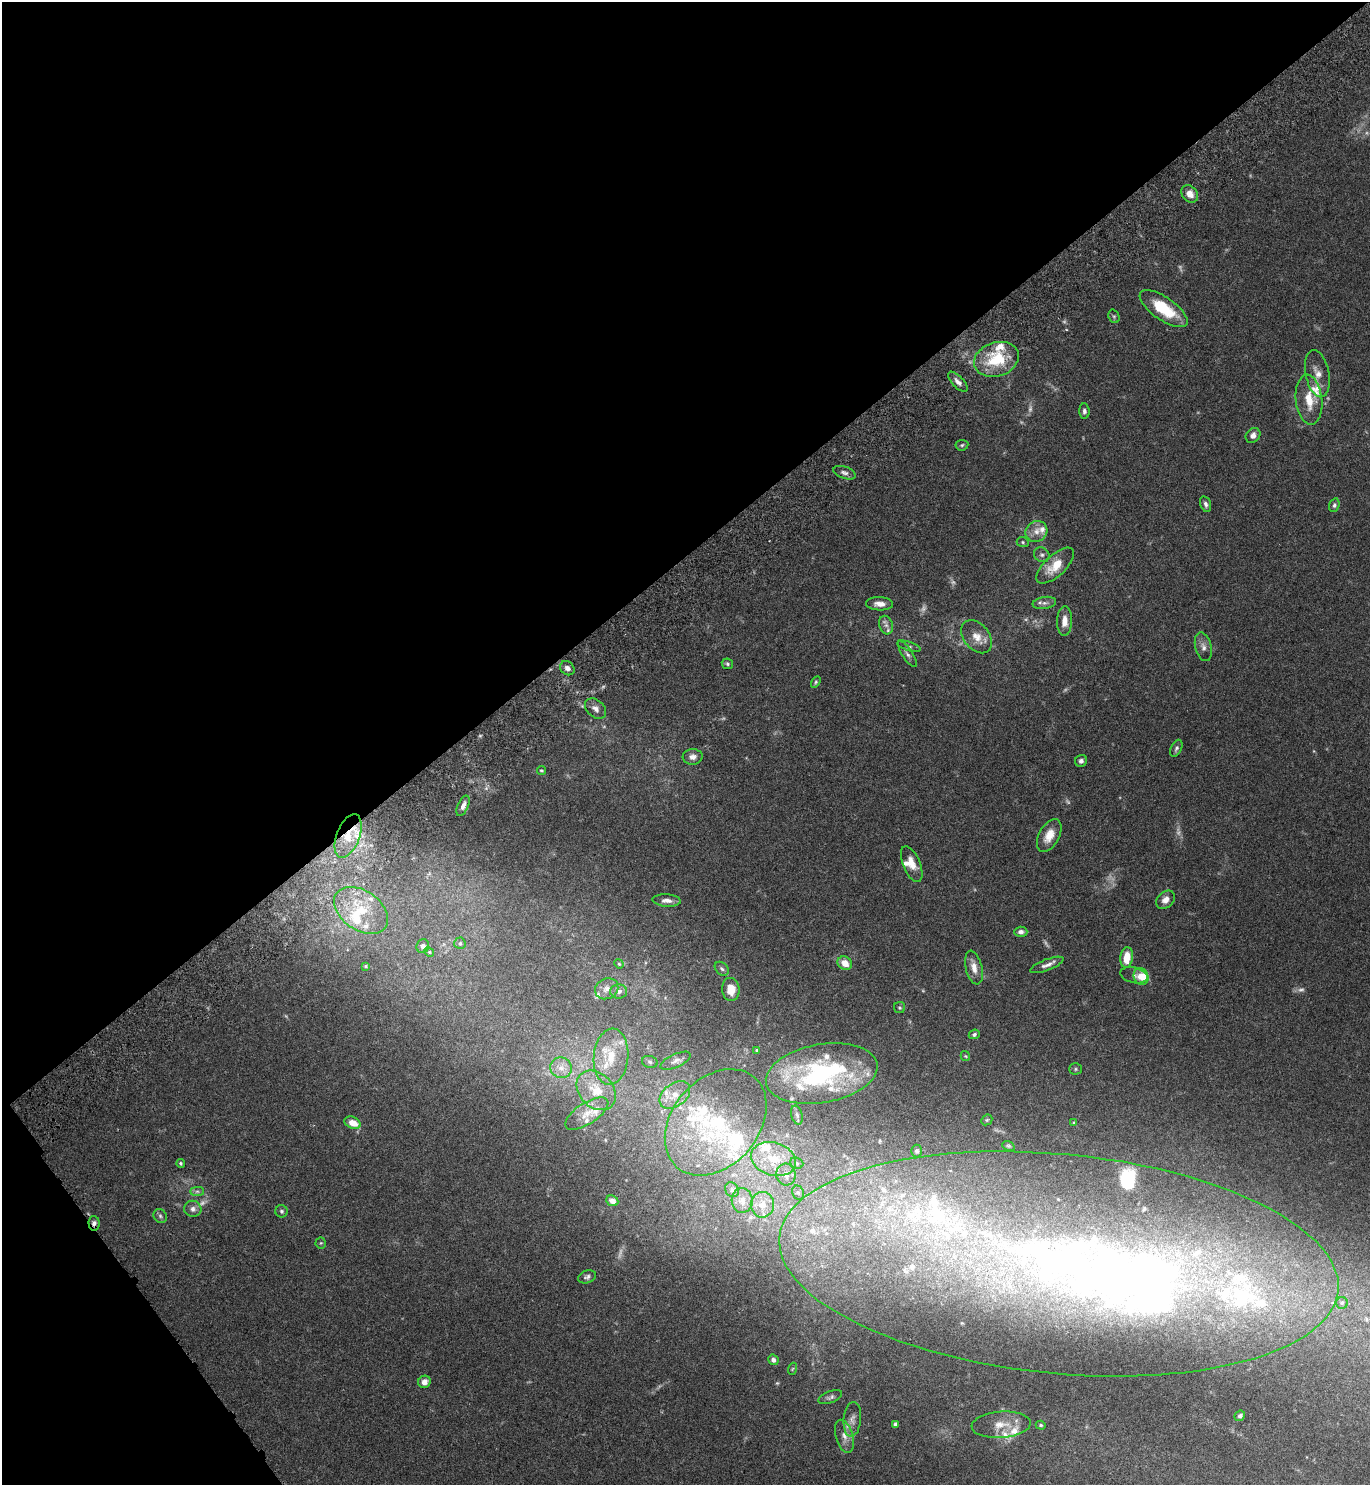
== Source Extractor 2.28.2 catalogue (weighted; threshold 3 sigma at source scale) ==
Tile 5 of 4 x 4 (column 1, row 2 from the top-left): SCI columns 201-1568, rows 3019-4501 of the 6072 x 6081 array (HDU 1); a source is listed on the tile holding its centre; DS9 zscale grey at full resolution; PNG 1372 x 1487 px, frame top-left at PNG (2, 2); each listed source drawn as its Kron ellipse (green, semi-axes under 4 px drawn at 4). Shown black and unused: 40% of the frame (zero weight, under 4 of 7 exposures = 5% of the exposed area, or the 3 px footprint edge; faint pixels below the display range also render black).
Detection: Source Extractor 2.28.2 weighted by HDU 2 'WHT'; one run over the whole footprint, this tile lists its part. Background 0.0259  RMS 0.0024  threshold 0.00985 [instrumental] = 3 sigma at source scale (4.09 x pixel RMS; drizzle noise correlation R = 1.36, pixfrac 0.8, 0.05/0.05 arcsec/px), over >= 5 px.
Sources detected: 164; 13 too faint to see at this stretch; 5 inside a brighter object's white glare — neither listed nor drawn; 42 inside a brighter listed object's ellipse — not listed separately; the other 104 listed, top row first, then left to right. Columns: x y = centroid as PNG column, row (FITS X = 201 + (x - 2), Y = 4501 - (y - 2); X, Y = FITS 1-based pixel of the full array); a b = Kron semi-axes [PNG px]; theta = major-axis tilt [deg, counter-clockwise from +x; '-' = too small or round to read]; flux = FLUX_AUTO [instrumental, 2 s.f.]
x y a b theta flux
1190 194 9 7 -49 2
1164 309 28 11 -34 9.1
1114 316 7 5 -69 0.45
996 359 23 17 18 11
1317 374 24 12 -79 2.7
958 382 13 5 -47 1.1
1309 400 25 13 -84 5.3
1084 411 7 5 -85 0.66
1253 435 8 6 49 1.3
962 445 6 5 - 0.38
844 473 11 6 -19 0.86
1206 504 8 5 -74 0.69
1334 505 7 5 72 0.54
1036 531 11 10 - 2
1023 542 6 5 - 0.37
1042 555 8 7 - 0.66
1055 566 24 10 43 5
1044 603 12 6 9 0.98
879 604 13 6 -2 1.7
1064 621 15 7 89 2.2
886 625 9 6 -74 0.91
977 637 19 12 -50 3.1
909 646 12 4 -17 0.54
1203 647 14 8 -75 1.4
907 654 15 5 -57 0.81
727 664 6 5 - 0.4
567 668 8 6 -40 1
816 682 6 4 60 0.35
595 709 12 8 -42 1.2
1176 748 9 5 64 0.58
693 757 10 7 3 1.3
1081 761 6 6 - 0.72
541 770 4 4 - 0.32
463 806 11 5 66 1.1
1049 835 18 10 62 3.1
348 836 23 11 69 4.2
912 864 19 8 -67 2.8
667 900 14 6 -4 1.3
1165 900 10 8 43 1.6
361 910 30 19 -35 9.6
1021 932 6 5 - 0.95
460 943 6 5 - 0.46
423 946 7 6 - 0.94
429 952 5 4 - 0.27
1127 957 10 6 83 3.9
845 963 7 6 - 2.6
619 964 5 4 - 0.27
1047 965 18 5 21 1.3
366 966 4 3 - 0.24
974 968 17 8 -77 2.1
722 969 8 6 -44 0.59
1134 975 14 7 -13 0.86
1141 976 9 7 -67 2.5
607 989 12 10 28 1.6
731 989 11 8 -83 3.1
619 991 8 7 - 0.94
900 1008 5 5 - 0.38
974 1034 5 4 - 0.48
757 1050 4 3 - 0.29
965 1056 5 4 - 0.26
611 1057 28 17 85 7.1
676 1061 16 6 24 1.2
650 1062 8 6 -17 0.5
561 1068 11 10 - 1.9
1076 1069 6 5 - 0.38
822 1073 56 29 10 34
596 1090 22 17 -46 5.7
675 1095 17 11 37 3.2
587 1114 25 10 33 3
797 1115 9 5 -75 0.59
987 1120 6 5 - 0.29
716 1122 59 43 49 27
352 1123 8 6 -23 3.1
1074 1123 4 4 - 0.34
1008 1146 6 4 -20 0.33
917 1151 6 5 - 0.45
773 1159 23 16 -16 7.3
181 1163 4 4 - 0.31
797 1163 7 5 -21 0.45
786 1174 11 9 -85 1.9
732 1190 8 6 -57 0.73
197 1191 7 4 0 0.52
798 1193 7 5 -66 0.57
612 1201 6 5 - 1.4
742 1201 12 10 -87 2.1
762 1205 13 11 89 2.9
193 1209 8 8 - 1.1
281 1211 6 6 - 0.52
160 1216 7 6 - 0.55
94 1223 7 5 -88 0.84
321 1243 5 5 - 0.32
1059 1264 281 110 -6 290
587 1277 9 6 19 0.67
1342 1303 6 6 - 0.46
773 1360 5 5 - 0.79
792 1369 6 3 70 0.23
424 1382 6 6 - 1.6
830 1397 12 6 21 0.7
1240 1416 6 5 - 0.65
852 1419 17 8 84 1.8
895 1424 4 4 - 0.57
1001 1425 29 13 4 4
1041 1425 5 4 - 0.29
844 1436 17 8 -74 1.9
Overlapping masked pixels (flux is a lower limit): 2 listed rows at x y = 348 836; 94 1223